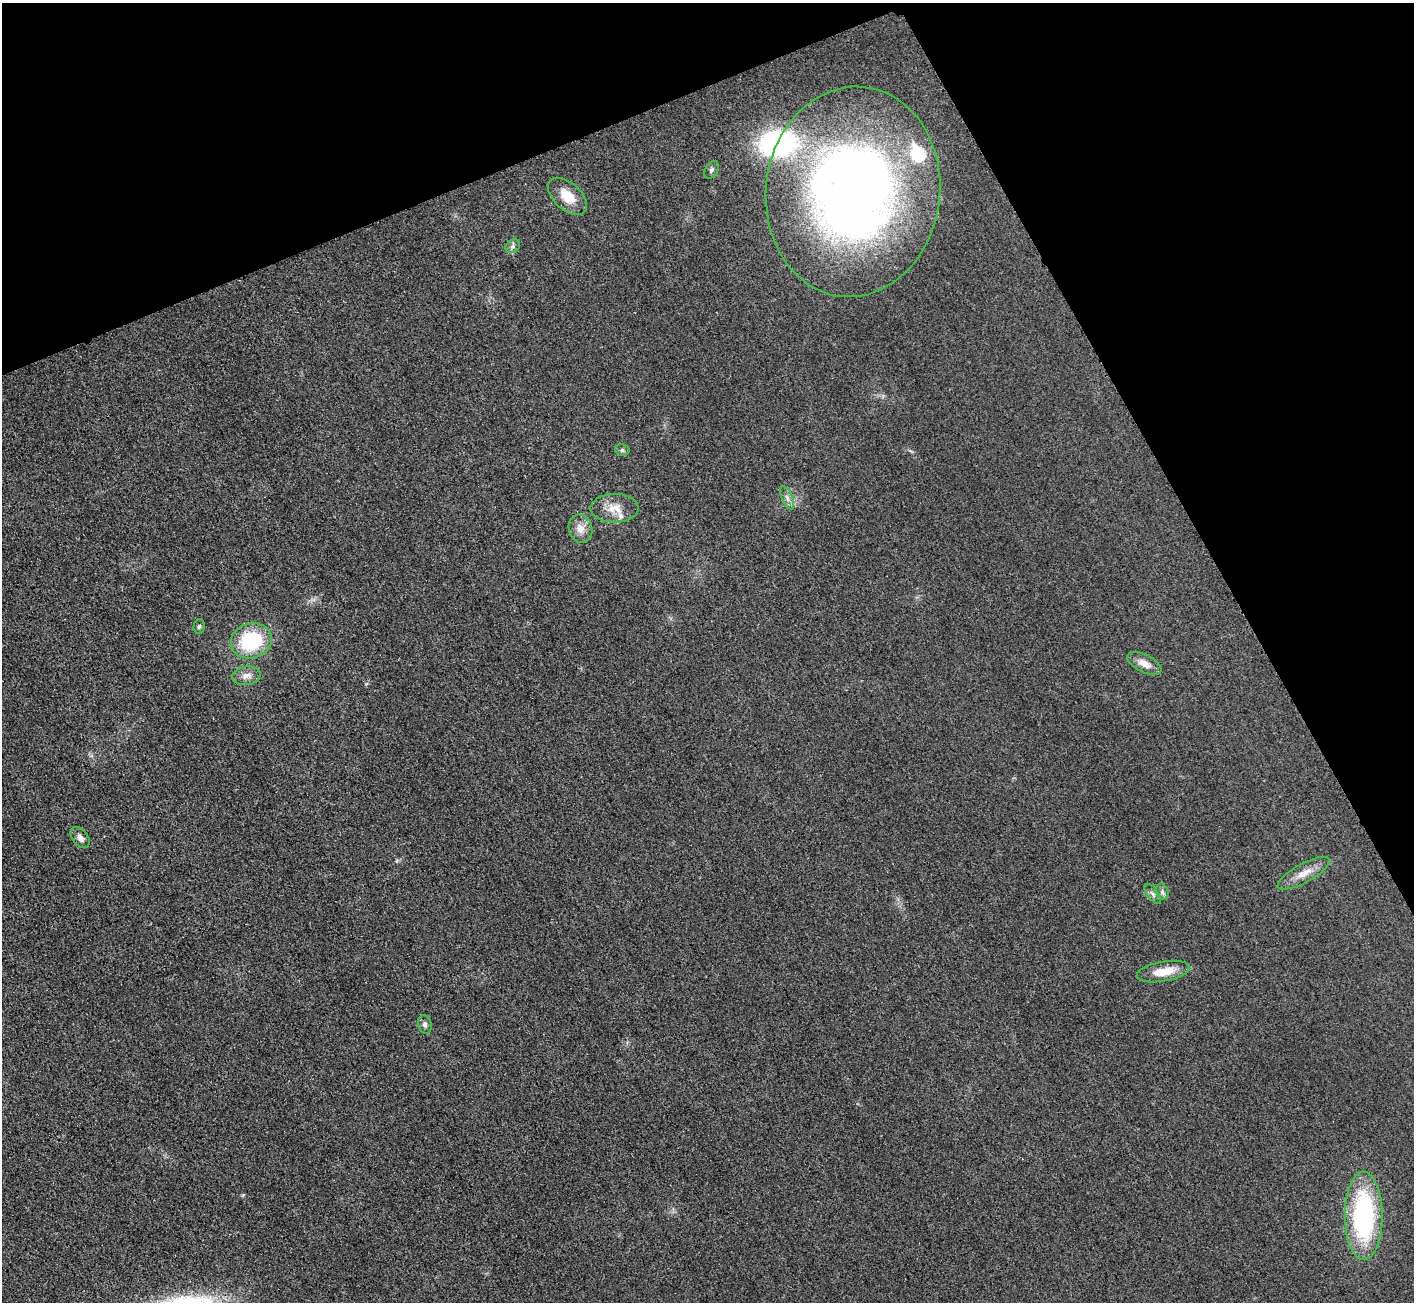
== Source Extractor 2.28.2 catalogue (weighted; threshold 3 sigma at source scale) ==
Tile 3 of 4 x 4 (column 3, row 1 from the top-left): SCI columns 2843-4254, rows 4071-5370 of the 5687 x 5680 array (HDU 1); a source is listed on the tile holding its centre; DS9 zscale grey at full resolution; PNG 1416 x 1304 px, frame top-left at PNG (2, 3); each listed source drawn as its Kron ellipse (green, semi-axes under 4 px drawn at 4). Shown black and unused: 22% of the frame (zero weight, under 3 of 4 exposures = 2% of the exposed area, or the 3 px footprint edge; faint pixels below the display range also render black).
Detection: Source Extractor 2.28.2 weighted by HDU 2 'WHT'; one run over the whole footprint, this tile lists its part. Background 0.0265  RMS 0.0059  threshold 0.0267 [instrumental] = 3 sigma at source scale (4.5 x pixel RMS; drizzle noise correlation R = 1.50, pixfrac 1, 0.05/0.05 arcsec/px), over >= 5 px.
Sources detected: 22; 3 inside a brighter listed object's ellipse — not listed separately; the other 19 listed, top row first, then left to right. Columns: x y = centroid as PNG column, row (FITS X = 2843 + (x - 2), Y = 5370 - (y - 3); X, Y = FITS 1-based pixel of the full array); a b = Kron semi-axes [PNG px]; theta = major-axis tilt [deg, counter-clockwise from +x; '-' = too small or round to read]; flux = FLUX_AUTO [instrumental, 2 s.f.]
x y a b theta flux
711 170 9 6 58 1.7
853 192 105 87 83 490
567 196 23 13 -42 12
513 246 8 6 36 1.6
622 450 7 5 -14 1.3
787 498 12 5 -67 2.5
615 508 24 14 0 9.6
580 529 14 11 -71 5.9
199 626 7 5 87 1.2
251 641 21 17 15 42
1144 663 18 8 -27 5.7
246 676 14 9 9 4.6
80 837 12 7 -52 3.5
1304 873 29 9 29 8.4
1162 892 8 6 -70 1.6
1153 894 12 5 -53 2
1163 972 27 10 10 12
425 1024 9 6 -74 1.9
1364 1216 44 19 -90 93